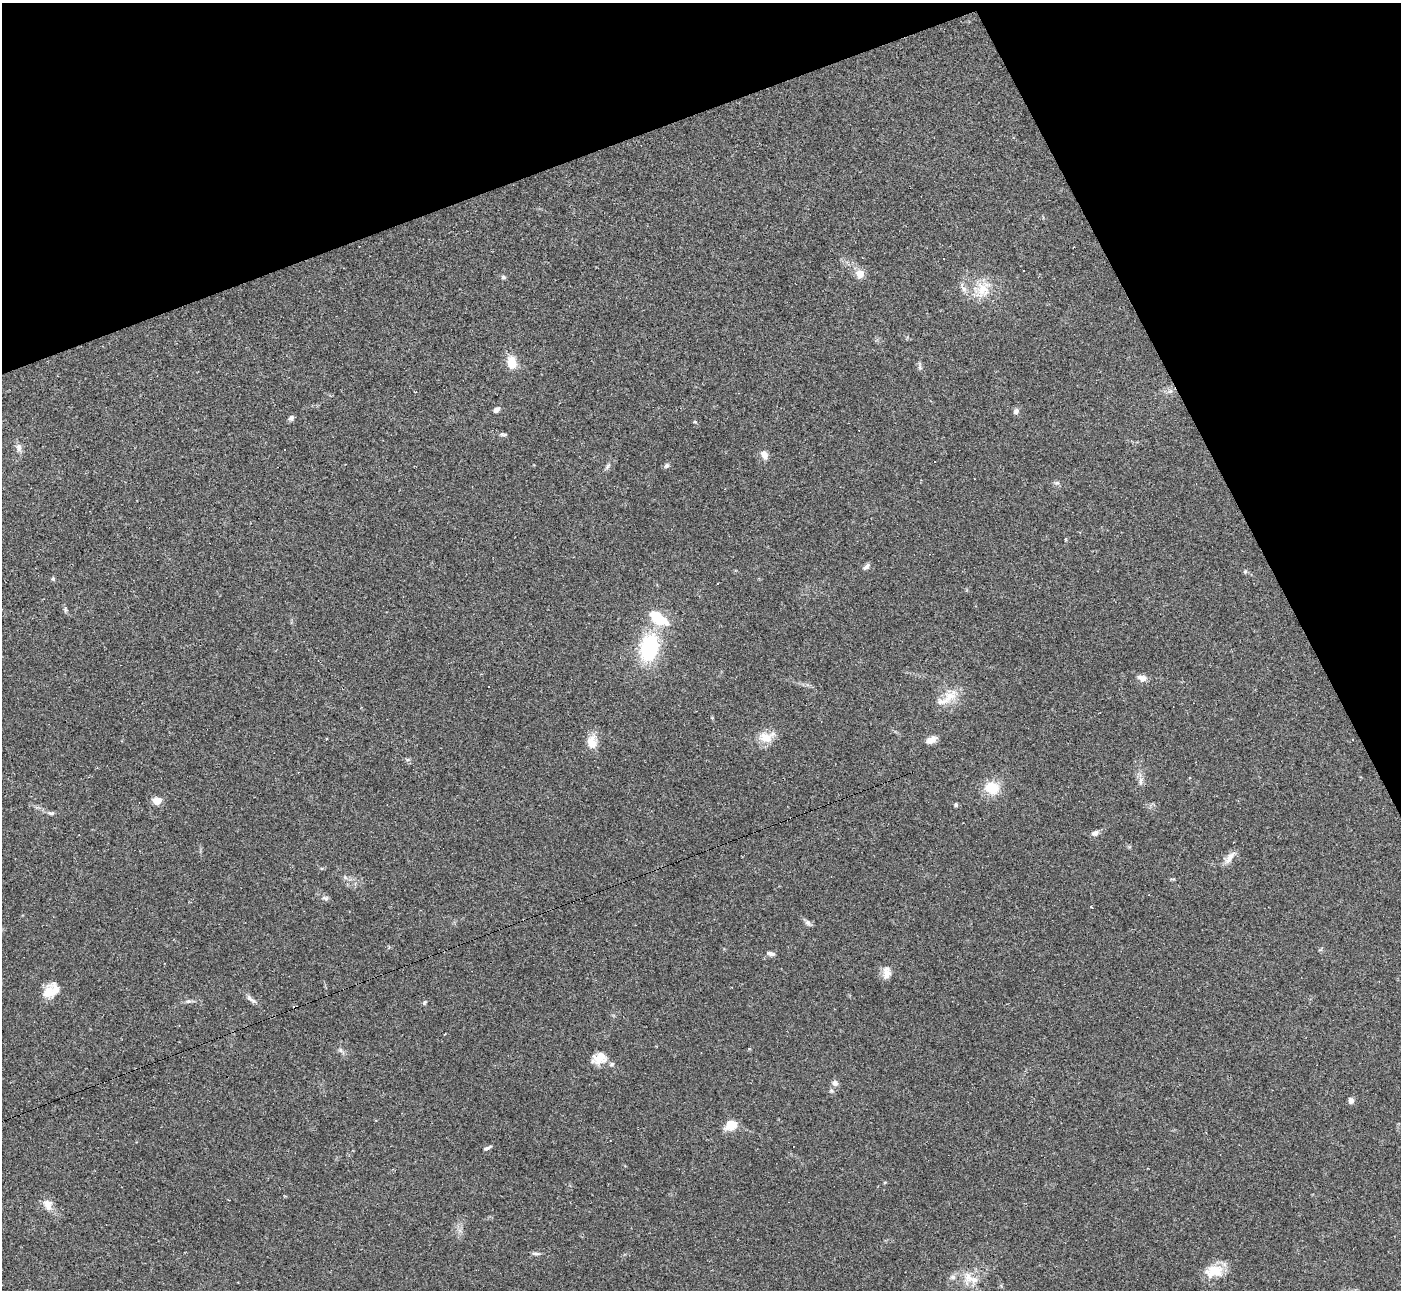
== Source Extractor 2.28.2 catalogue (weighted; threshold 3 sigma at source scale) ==
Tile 3 of 4 x 4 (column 3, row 1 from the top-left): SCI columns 2802-4200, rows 4020-5307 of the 5604 x 5592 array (HDU 1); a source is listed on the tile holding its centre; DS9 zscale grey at full resolution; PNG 1403 x 1292 px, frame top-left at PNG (2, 3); no overlay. Shown black and unused: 20% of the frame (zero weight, under 2 of 3 exposures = <1% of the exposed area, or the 3 px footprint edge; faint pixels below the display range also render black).
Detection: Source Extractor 2.28.2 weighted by HDU 2 'WHT'; one run over the whole footprint, this tile lists its part. Background 0.0515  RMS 0.0057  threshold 0.0255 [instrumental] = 3 sigma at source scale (4.5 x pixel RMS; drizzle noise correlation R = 1.50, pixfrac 1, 0.05/0.05 arcsec/px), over >= 5 px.
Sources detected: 75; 13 cosmic-ray / hot-pixel residue — not listed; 3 inside a brighter listed object's ellipse — not listed separately; the other 59 listed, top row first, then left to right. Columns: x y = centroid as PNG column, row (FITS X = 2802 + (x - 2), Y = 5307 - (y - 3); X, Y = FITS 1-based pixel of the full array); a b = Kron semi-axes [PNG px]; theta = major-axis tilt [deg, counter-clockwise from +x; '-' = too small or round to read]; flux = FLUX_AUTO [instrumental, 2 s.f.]
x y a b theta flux
1024 271 3 2 - 0.76
860 274 6 5 - 11
503 277 6 5 - 1.1
982 289 28 22 36 16
512 362 14 10 -77 9.7
920 367 10 5 -89 1.4
1170 391 7 6 - 1.8
496 410 7 5 34 2.5
1016 411 8 7 - 1.8
291 418 7 6 - 1.7
695 422 6 4 6 0.66
503 434 11 4 -2 1.2
19 447 12 8 -85 2.9
764 455 8 6 -67 5.1
608 466 12 5 56 1.6
666 466 7 6 - 1.4
1057 483 8 6 4 1.3
867 566 10 5 39 1.8
1245 571 6 5 - 0.81
53 579 6 4 -88 0.92
717 583 3 3 - 1.9
65 608 7 4 -87 1.7
659 619 23 11 -34 19
649 648 28 18 76 47
1142 678 12 7 -16 3.5
949 696 25 13 34 11
765 737 20 14 -18 8.8
931 740 13 8 28 3.9
592 742 19 13 88 7.5
1141 781 14 5 82 2.7
992 788 13 11 -15 17
157 801 5 5 - 19
956 805 5 5 - 0.98
51 813 11 5 -5 1.8
1095 833 10 6 18 2.4
1230 858 20 8 56 4.5
345 877 6 6 - 1.2
325 898 10 6 -18 1.6
1091 907 3 3 - 0.95
808 923 9 6 -46 1.9
771 954 12 5 -14 1.9
887 972 17 10 85 4.9
49 992 19 12 59 9.4
249 997 7 6 - 1.8
188 1001 8 5 7 1.3
424 1002 7 4 71 0.81
341 1051 12 5 -43 1.8
599 1058 17 13 20 8.3
835 1083 8 7 - 2.3
831 1090 6 5 - 1.1
1351 1100 7 6 - 2.1
731 1125 11 9 26 10
487 1148 10 4 23 1.4
885 1182 5 3 - 0.53
48 1205 17 12 -58 5.6
536 1254 14 4 -3 1.4
1215 1270 26 15 -2 12
953 1277 8 6 -1 1.8
968 1277 21 15 -73 9.9